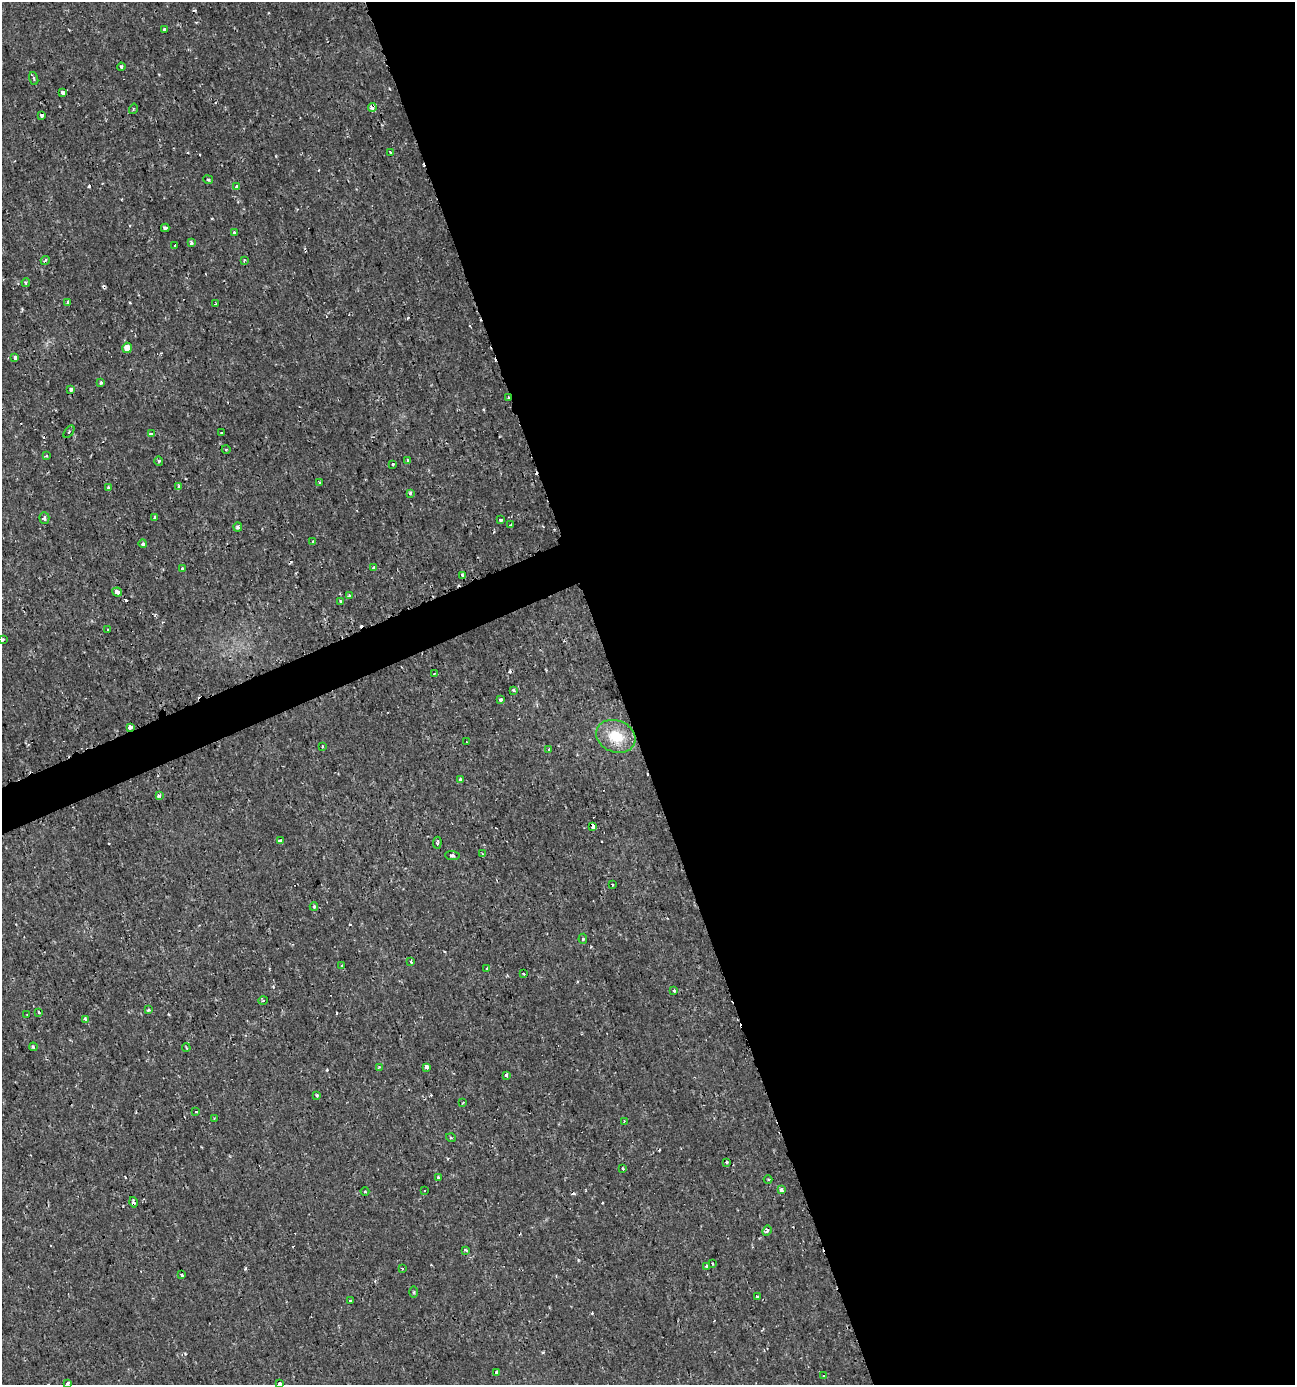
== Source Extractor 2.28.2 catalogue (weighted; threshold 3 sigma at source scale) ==
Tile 8 of 4 x 4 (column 4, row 2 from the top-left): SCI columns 4013-5305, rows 2771-4153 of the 5402 x 5549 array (HDU 1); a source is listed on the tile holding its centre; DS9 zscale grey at full resolution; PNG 1297 x 1387 px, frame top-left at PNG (2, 2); each listed source drawn as its Kron ellipse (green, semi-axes under 4 px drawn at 4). Shown black and unused: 54% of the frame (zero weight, under 2 of 3 exposures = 1% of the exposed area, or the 3 px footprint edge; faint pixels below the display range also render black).
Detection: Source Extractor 2.28.2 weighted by HDU 2 'WHT'; one run over the whole footprint, this tile lists its part. Background 0.00186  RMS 0.0011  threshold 0.00477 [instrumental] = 3 sigma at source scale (4.5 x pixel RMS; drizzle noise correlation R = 1.50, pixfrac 1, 0.0396/0.0396 arcsec/px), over >= 5 px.
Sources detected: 131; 20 cosmic-ray / hot-pixel residue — neither listed nor drawn; the other 111 listed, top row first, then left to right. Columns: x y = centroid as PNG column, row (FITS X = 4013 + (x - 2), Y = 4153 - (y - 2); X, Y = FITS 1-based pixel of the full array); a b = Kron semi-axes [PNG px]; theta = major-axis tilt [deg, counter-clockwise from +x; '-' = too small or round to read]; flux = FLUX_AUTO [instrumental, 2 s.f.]
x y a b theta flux
164 29 4 3 - 0.33
121 67 4 3 - 0.21
34 78 6 4 -72 0.16
63 92 4 3 - 0.4
372 108 4 4 - 1.5
133 109 5 3 - 0.1
41 115 4 3 - 0.27
390 152 3 3 - 0.13
208 180 5 3 - 0.13
236 187 4 3 - 0.45
165 228 4 3 - 0.28
234 233 4 3 - 0.21
192 243 4 3 - 0.36
175 245 4 3 - 0.36
45 260 5 3 - 0.23
244 260 3 3 - 0.16
26 282 4 4 - 0.22
68 302 3 3 - 0.39
215 304 3 2 - 0.096
127 348 5 5 - 1.5
15 358 4 3 - 0.44
101 383 3 3 - 0.39
71 389 4 3 - 0.55
508 398 3 2 - 0.61
69 432 7 3 53 0.19
221 433 2 2 - 0.082
151 434 3 3 - 0.43
226 449 4 3 - 0.091
46 456 3 3 - 0.15
408 460 3 3 - 0.33
159 461 4 4 - 0.14
393 464 3 3 - 0.22
320 482 4 3 - 0.12
179 486 4 4 - 0.16
109 487 4 3 - 0.3
410 493 3 3 - 0.24
155 517 3 3 - 0.34
44 518 6 5 - 0.3
500 520 3 3 - 0.38
511 525 3 3 - 0.54
238 527 4 4 - 0.31
312 541 3 3 - 0.16
143 544 4 4 - 0.18
374 567 4 3 - 0.33
182 569 4 3 - 0.11
463 576 4 4 - 0.5
117 592 5 4 - 0.47
349 596 3 3 - 0.26
341 602 3 3 - 0.27
107 629 3 2 - 0.1
3 639 4 3 - 0.16
434 674 4 2 - 0.079
513 690 3 3 - 0.19
501 700 3 3 - 0.35
130 727 4 3 - 0.39
616 736 20 16 -21 3.2
466 742 2 2 - 0.084
322 746 3 3 - 0.14
549 750 3 3 - 0.41
460 779 4 3 - 0.13
159 796 4 3 - 0.35
593 826 4 3 - 1.5
281 841 4 3 - 0.54
437 843 6 4 84 0.16
482 853 4 2 - 0.088
452 855 7 4 -2 0.2
612 885 3 2 - 0.14
314 907 4 3 - 0.14
583 939 5 4 - 0.15
411 961 3 3 - 0.26
341 966 3 3 - 0.24
487 969 3 3 - 0.26
524 974 4 2 - 0.093
674 991 3 3 - 0.36
263 1000 5 3 - 0.11
149 1010 3 3 - 0.31
39 1012 3 2 - 0.19
27 1015 2 2 - 0.081
85 1019 3 2 - 0.2
33 1047 4 3 - 0.13
186 1048 4 3 - 0.14
379 1067 4 3 - 0.091
427 1067 4 3 - 0.76
506 1075 4 3 - 0.19
317 1095 3 3 - 0.2
463 1102 3 2 - 0.09
196 1112 3 3 - 0.11
214 1118 3 3 - 0.09
624 1121 3 2 - 0.092
451 1138 5 3 - 0.1
726 1162 3 2 - 0.15
623 1169 3 3 - 0.19
439 1177 4 3 - 0.14
768 1180 4 3 - 0.1
781 1190 4 3 - 0.58
424 1191 2 2 - 0.12
365 1192 4 3 - 0.096
133 1202 5 3 - 0.27
767 1231 5 4 - 0.21
465 1250 4 3 - 0.14
712 1263 3 2 - 0.097
707 1266 3 3 - 0.24
402 1269 3 3 - 0.23
182 1275 3 3 - 0.2
413 1292 5 3 - 0.13
757 1297 4 3 - 0.17
350 1300 3 3 - 0.65
496 1372 3 3 - 0.23
823 1375 3 2 - 0.1
67 1383 3 3 - 0.37
279 1384 4 3 - 0.26
Overlapping masked pixels (flux is a lower limit): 6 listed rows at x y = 372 108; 508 398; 463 576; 130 727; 593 826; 133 1202
Isophote crosses this tile's border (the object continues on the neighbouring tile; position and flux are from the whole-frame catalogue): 3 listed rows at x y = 3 639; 67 1383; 279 1384